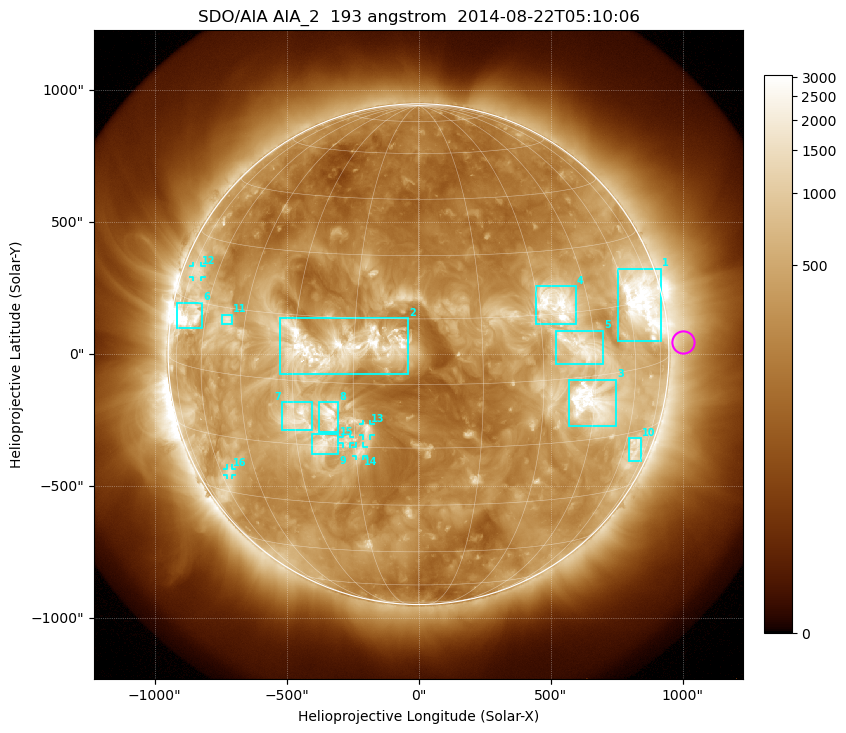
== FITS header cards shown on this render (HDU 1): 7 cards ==
TELESCOP= 'SDO/AIA'
INSTRUME= 'AIA_2'
WAVELNTH=                  193
WAVEUNIT= 'angstrom'
DATE-OBS= '2014-08-22T05:10:06.84'
CTYPE1  = 'HPLN-TAN'
CTYPE2  = 'HPLT-TAN'

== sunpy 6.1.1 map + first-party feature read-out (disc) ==
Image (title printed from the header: SDO/AIA AIA_2  193 angstrom  2014-08-22T05:10:06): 1024 x 1024 px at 2.4 arcsec/px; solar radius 949 arcsec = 395 px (full disc in frame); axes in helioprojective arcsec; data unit not stated in the header (colour bar unlabelled)
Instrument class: DISC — disc imager (sunpy class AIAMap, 193 A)
Bright regions (active regions / flare kernels): reference = the median radial profile (limb darkening/brightening removed); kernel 9 px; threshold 5 sigma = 916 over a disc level ~297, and >= 1.15x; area >= 12 px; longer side >= 9 px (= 22 arcsec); searched inside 0.97 R_sun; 16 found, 16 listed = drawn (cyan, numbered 1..; 5 of them under ~33 arcsec drawn as corner ticks so the feature stays visible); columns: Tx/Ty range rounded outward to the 5 arcsec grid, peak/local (2 s.f.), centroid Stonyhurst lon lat
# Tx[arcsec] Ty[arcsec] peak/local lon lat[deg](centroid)
1 755..920 45..325 13 +67 +15
2 -525..-40 -75..140 12 -19 +8
3 570..750 -270..-95 12 +44 -6
4 445..595 115..260 11 +35 +17
5 520..700 -35..90 6.5 +41 +7
6 -915..-820 100..195 16 -69 +11
7 -520..-400 -290..-180 7.4 -29 -8
8 -380..-305 -295..-180 9.7 -21 -8
9 -405..-305 -380..-300 6.8 -23 -15
10 795..845 -405..-320 4.7 +66 -19
11 -750..-705 110..150 6 -51 +12
12 -855..-820 290..335 4 -71 +22
13 -210..-180 -310..-265 6.2 -12 -11
14 -240..-205 -385..-350 5.6 -14 -16
15 -285..-260 -340..-315 4.8 -17 -13
16 -725..-705 -460..-435 4.5 -56 -24
Off-limb structures (1.02-1.3 R_sun): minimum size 162 px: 4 found; the strongest spans PA ~240..300 deg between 1.02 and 1.3 R_sun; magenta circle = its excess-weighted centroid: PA ~275 deg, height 1.06 R_sun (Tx ~1000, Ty ~45 arcsec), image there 1.6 x the reference